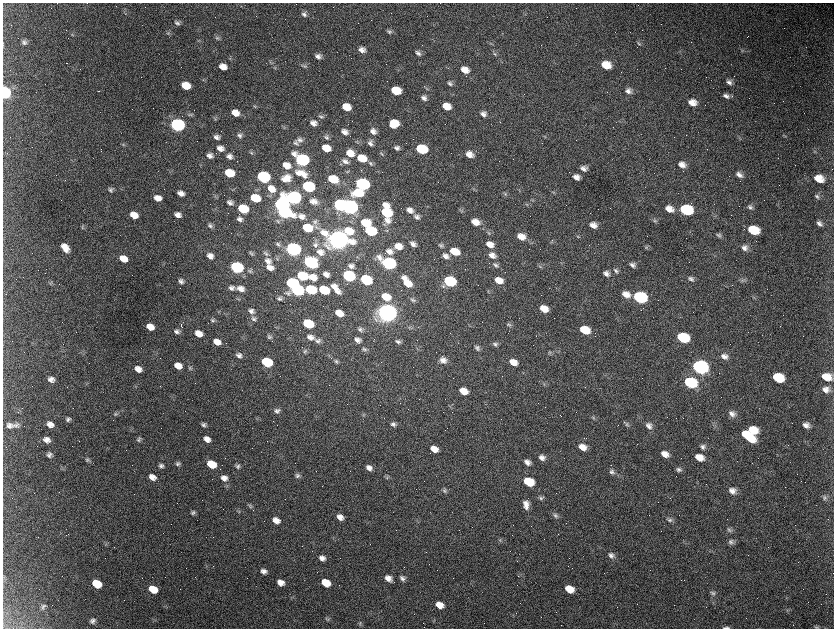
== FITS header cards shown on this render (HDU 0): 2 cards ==
NAXIS1  =                 1663 / length of data axis 1
NAXIS2  =                 1252 / length of data axis 2

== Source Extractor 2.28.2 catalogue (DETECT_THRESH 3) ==
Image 1663 x 1252 px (HDU 0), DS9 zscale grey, zoomed out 1/2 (1 PNG px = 2 x 2 image px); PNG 836 x 630 px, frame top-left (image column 2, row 1251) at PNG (3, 3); no overlay
Background 2550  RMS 44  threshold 132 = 3 sigma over >= 5 px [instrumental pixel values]
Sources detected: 442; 128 cannot appear on this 1/2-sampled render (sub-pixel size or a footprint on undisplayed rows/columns) and are not listed; the other 314 listed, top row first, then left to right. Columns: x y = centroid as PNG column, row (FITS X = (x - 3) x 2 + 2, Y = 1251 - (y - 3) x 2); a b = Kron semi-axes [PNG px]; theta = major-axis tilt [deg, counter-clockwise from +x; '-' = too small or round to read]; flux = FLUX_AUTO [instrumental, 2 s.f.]
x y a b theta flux
124 11 6 3 87 1.1e+04
304 14 7 6 - 3.0e+04
177 23 7 5 -23 3.0e+04
389 31 7 5 -35 2.3e+04
168 33 6 4 -69 1.5e+04
72 34 3 2 - 6.3e+03
217 38 7 5 -32 1.9e+04
199 41 7 3 -12 1.0e+04
24 42 7 5 -34 2.6e+04
639 43 8 5 -63 1.9e+04
3 45 4 2 - 6.1e+03
362 50 8 6 -18 5.6e+04
743 50 4 3 - 8.7e+03
418 53 8 5 -35 3.1e+04
494 54 7 4 -43 1.9e+04
318 56 7 6 - 4.0e+04
271 63 4 4 - 1.3e+04
606 65 8 6 -18 1.8e+05
304 66 8 5 -19 2.3e+04
223 67 7 5 -20 9.0e+04
465 70 8 6 -25 8.8e+04
729 82 8 6 -41 3.7e+04
450 84 7 5 -27 2.7e+04
186 86 7 6 - 1.7e+05
13 87 5 4 - 1.8e+04
427 88 6 3 -21 1.3e+04
98 91 2 1 - 7.4e+03
396 91 8 6 -18 2.9e+05
628 91 9 7 -29 4.5e+04
5 93 7 6 - 1.7e+06
726 96 9 6 -36 4.3e+04
424 98 7 5 -34 3.8e+04
692 102 9 7 -20 1.0e+05
446 106 7 6 - 1.3e+05
346 107 7 6 - 1.6e+05
235 113 7 6 - 1.0e+05
483 114 7 6 - 4.5e+04
190 115 6 4 -15 1.8e+04
321 116 8 5 -28 2.4e+04
215 118 7 3 -55 1.2e+04
313 123 8 6 -23 5.3e+04
394 123 7 7 - 2.1e+05
177 125 8 6 -17 3.2e+06
373 131 8 6 -36 4.8e+04
345 132 7 5 -25 5.1e+04
240 135 6 5 - 2.8e+04
217 137 6 5 - 3.9e+04
326 137 8 5 -30 2.2e+04
300 140 8 7 - 3.8e+04
358 142 6 4 -39 1.2e+04
296 143 7 5 -33 2.4e+04
371 143 6 6 - 3.6e+04
123 145 4 2 - 7.5e+03
222 147 2 2 - 5.2e+03
326 148 7 5 -21 1.8e+05
397 148 6 5 - 3.3e+04
220 149 9 7 -23 5.8e+04
421 149 8 6 -16 7.4e+05
815 152 4 4 - 9.9e+03
251 153 6 5 - 1.8e+04
350 153 8 7 - 1.2e+05
382 154 7 4 -33 1.6e+04
469 154 8 6 -23 8.0e+04
210 156 6 5 - 4.0e+04
229 156 8 7 - 4.7e+04
362 158 8 6 -19 2.0e+05
302 160 8 6 -27 2.7e+06
345 161 9 6 -24 3.9e+04
371 164 8 4 -41 2.0e+04
286 165 9 7 -23 1.1e+05
682 165 8 6 -22 6.2e+04
584 168 8 6 -15 4.6e+04
229 173 7 6 - 3.1e+05
298 173 10 7 -44 5.6e+04
303 174 15 8 -45 1.1e+05
739 174 9 6 -38 4.8e+04
263 177 8 6 -20 1.9e+06
576 177 7 6 - 5.8e+04
287 178 10 9 - 9.1e+04
284 179 7 5 -23 4.1e+04
333 179 8 6 -23 3.6e+05
818 179 8 6 -17 1.4e+05
362 184 8 6 -18 2.4e+06
308 187 8 6 -19 1.5e+06
271 189 10 8 -32 1.1e+05
110 190 6 5 - 2.3e+04
232 190 3 2 - 5.8e+03
181 193 6 5 - 5.6e+04
358 193 10 7 1 3.0e+05
553 193 5 4 - 1.2e+04
505 194 6 5 - 1.6e+04
817 196 8 5 -42 2.3e+04
215 197 6 3 -34 1.0e+04
293 197 9 6 -12 4.0e+06
158 198 7 5 -18 8.4e+04
255 198 7 6 - 4.0e+05
314 201 9 6 -11 5.7e+04
230 203 7 6 - 3.6e+04
281 205 8 6 -22 3.8e+06
340 205 7 6 - 1.5e+06
385 206 7 6 - 8.8e+04
349 207 8 6 -20 6.3e+06
750 207 8 5 -45 2.8e+04
243 209 7 6 - 5.6e+05
669 209 10 7 -23 8.9e+04
410 210 9 7 -28 6.1e+04
461 210 7 4 -28 1.4e+04
686 210 9 6 -14 1.0e+06
284 212 9 6 -16 2.4e+06
387 213 8 6 -23 6.0e+05
134 215 7 5 -22 1.2e+05
178 215 6 5 - 4.9e+04
301 216 7 6 - 5.3e+04
417 217 8 7 - 3.8e+04
240 219 7 6 - 3.7e+04
387 220 9 7 -32 5.7e+04
278 221 7 4 -42 1.6e+04
654 221 7 5 -39 2.0e+04
315 222 8 5 -48 3.1e+04
475 222 9 7 -21 9.8e+04
365 223 9 7 -8 2.6e+05
819 223 8 5 -52 3.6e+04
384 225 6 3 -18 1.2e+04
593 225 8 6 -22 7.0e+04
210 226 7 6 - 2.2e+04
82 227 5 3 - 1.2e+04
307 228 7 6 - 4.1e+05
387 230 3 3 - 7.4e+03
753 230 8 6 -18 3.7e+05
349 231 9 7 -19 1.9e+05
370 231 8 6 -19 8.7e+05
489 233 7 5 -47 1.8e+04
719 235 8 5 -40 2.1e+04
521 236 9 7 -18 1.0e+05
578 237 5 4 - 1.1e+04
338 239 10 7 -17 1.3e+07
278 244 8 5 -29 2.3e+04
315 244 11 7 85 3.7e+04
413 244 6 5 - 3.8e+04
490 244 8 6 -22 8.7e+04
441 245 7 5 -25 2.0e+04
398 246 8 6 -11 9.4e+04
65 248 9 6 -50 1.1e+05
647 248 7 4 -23 1.7e+04
745 248 8 7 - 4.3e+04
293 249 8 6 -21 4.6e+06
389 251 9 7 -22 6.2e+04
454 251 8 6 -20 2.2e+05
320 252 10 8 -25 7.6e+04
251 253 8 4 -33 1.8e+04
266 253 7 5 -33 2.2e+04
492 255 9 7 -25 6.4e+04
210 256 8 6 -26 5.5e+04
446 256 7 6 - 4.4e+04
277 258 6 4 -50 1.3e+04
123 259 7 5 -25 1.2e+05
268 261 9 8 - 5.4e+04
310 262 8 6 -22 1.9e+06
388 263 9 6 -24 2.5e+06
495 265 8 5 -28 2.6e+04
632 265 8 6 -39 3.6e+04
351 266 7 6 - 3.5e+04
237 267 7 6 - 1.9e+06
270 267 7 6 - 7.0e+04
540 267 5 5 - 1.5e+04
250 271 7 5 7 2.1e+04
616 271 8 5 -48 2.7e+04
326 274 6 5 - 4.4e+04
606 274 8 6 -31 3.9e+04
302 276 7 6 - 5.9e+05
349 276 8 6 -21 1.5e+06
313 277 9 7 -23 1.2e+05
691 279 8 5 -33 2.9e+04
366 280 8 6 -26 7.6e+05
499 280 8 6 -25 1.1e+05
744 280 6 4 -61 1.8e+04
181 281 7 5 -20 3.3e+04
449 281 8 6 -15 1.1e+06
407 282 13 6 -54 1.7e+05
50 283 7 3 79 1.3e+04
292 283 7 6 - 1.5e+06
334 287 9 6 -30 6.7e+04
231 288 6 6 - 3.3e+04
241 289 8 6 -22 6.4e+04
311 289 7 6 - 7.8e+05
297 290 8 6 -12 1.6e+06
324 290 7 6 - 4.7e+05
337 292 8 5 -14 4.4e+04
626 294 9 7 -22 8.5e+04
386 297 9 6 -25 1.6e+05
640 297 8 6 -18 1.6e+06
754 297 4 2 - 6.7e+03
279 298 7 5 -4 2.4e+04
413 300 7 5 -24 1.9e+04
544 309 7 5 -24 1.3e+05
251 311 8 6 -24 3.7e+04
387 312 9 7 -20 1.1e+07
339 313 7 5 -25 1.3e+05
253 319 8 6 -29 2.7e+04
212 320 7 4 -36 1.7e+04
308 324 7 6 - 6.7e+05
509 325 7 5 -15 1.8e+04
181 326 6 2 -83 1.3e+04
150 327 7 5 -26 1.0e+05
360 329 7 5 -34 2.2e+04
585 330 8 6 -21 3.0e+05
177 331 7 5 -11 3.3e+04
198 334 7 5 -26 9.2e+04
269 336 6 6 - 2.3e+04
310 337 10 7 -26 5.5e+04
683 337 8 6 -19 7.5e+05
357 340 7 5 -32 3.9e+04
318 341 8 6 -25 3.4e+04
217 342 7 5 -22 8.2e+04
398 342 8 5 -13 2.5e+04
495 344 6 5 - 2.2e+04
477 348 7 5 -49 2.6e+04
364 349 7 5 -32 2.0e+04
305 351 7 5 34 1.9e+04
550 353 6 3 -61 1.3e+04
239 355 8 6 -30 4.1e+04
724 356 9 8 - 5.9e+04
443 360 8 6 -19 5.6e+04
336 361 6 5 - 1.9e+04
267 362 7 6 - 7.6e+05
513 362 7 6 - 9.6e+04
178 366 7 6 - 1.0e+05
700 367 9 7 -19 4.3e+06
190 368 6 5 - 1.6e+04
138 369 7 5 -28 6.9e+04
827 377 11 7 -9 1.4e+05
778 378 8 6 -20 4.4e+05
51 379 7 6 - 4.6e+04
690 382 9 6 -19 9.6e+05
544 384 4 2 - 7.8e+03
826 389 9 8 - 6.6e+04
463 391 7 5 -25 1.2e+05
450 406 4 3 - 8.4e+03
277 411 7 6 - 3.0e+04
732 413 9 8 - 5.2e+04
116 414 6 5 - 1.7e+04
363 415 5 4 - 1.3e+04
593 418 6 2 -45 1.0e+04
68 419 7 5 49 2.7e+04
50 424 7 6 - 6.3e+04
393 424 7 6 - 3.0e+04
627 424 7 5 -55 1.9e+04
10 425 11 7 1 5.3e+04
17 425 9 7 50 3.4e+04
203 425 6 5 - 2.4e+04
806 425 6 5 - 5.0e+04
649 426 8 6 -45 4.6e+04
753 430 8 7 - 2.1e+05
748 436 14 6 -37 3.5e+05
207 439 6 5 - 6.2e+04
47 440 7 6 - 5.5e+04
139 440 7 5 38 2.1e+04
582 447 8 6 -26 9.1e+04
703 447 7 6 - 2.9e+04
434 449 7 5 -29 9.3e+04
49 454 6 5 - 3.1e+04
665 454 7 6 - 8.0e+04
699 457 8 6 -23 1.2e+05
542 458 7 5 -32 4.9e+04
88 460 6 5 - 2.0e+04
527 462 8 6 -30 5.1e+04
177 464 7 5 68 2.3e+04
211 464 7 5 -26 2.7e+05
161 466 7 6 - 2.7e+04
237 466 6 6 - 2.4e+04
369 468 7 6 - 4.6e+04
678 470 7 5 -21 2.6e+04
612 472 8 6 -39 2.9e+04
297 476 7 6 - 2.6e+04
152 477 7 6 - 6.3e+04
224 478 9 7 -28 5.7e+04
387 478 6 4 -86 1.3e+04
529 482 8 6 -23 4.1e+05
444 491 7 5 -5 2.2e+04
732 491 8 6 -30 5.9e+04
540 498 8 4 -31 1.9e+04
824 498 7 5 -59 2.4e+04
526 505 11 6 -81 7.0e+04
250 506 7 5 -38 1.8e+04
193 513 6 6 - 2.2e+04
555 515 7 5 -48 2.4e+04
340 517 7 5 -25 6.3e+04
276 520 7 5 -29 7.3e+04
670 520 8 6 -15 2.8e+04
729 530 8 5 -55 2.3e+04
500 540 5 5 - 1.4e+04
731 542 8 6 -35 3.3e+04
611 555 8 6 -41 4.0e+04
322 558 7 6 - 4.6e+04
264 571 6 5 - 4.3e+04
3 577 4 2 - 5.6e+03
388 578 7 6 - 6.6e+04
402 578 7 6 - 3.0e+04
281 583 7 5 -28 7.3e+04
326 583 7 5 -29 2.0e+05
97 584 7 6 - 3.0e+05
153 589 7 6 - 1.9e+05
569 589 8 6 -25 1.7e+05
713 593 8 6 -32 2.6e+04
439 605 7 6 - 1.0e+05
43 606 8 5 1 2.1e+04
42 608 8 3 -42 1.8e+04
787 610 5 3 - 1.1e+04
327 620 6 2 54 1.1e+04
93 621 7 6 - 3.2e+04
360 624 6 4 74 1.3e+04
793 625 2 1 - 3.5e+03
726 627 8 3 0 1.9e+04
816 627 7 3 -12 1.3e+04
At the frame edge (FLAGS 8, measured only in part): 4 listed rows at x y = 3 45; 5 93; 726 627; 816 627
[128 sub-pixel or undisplayed-footprint detections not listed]